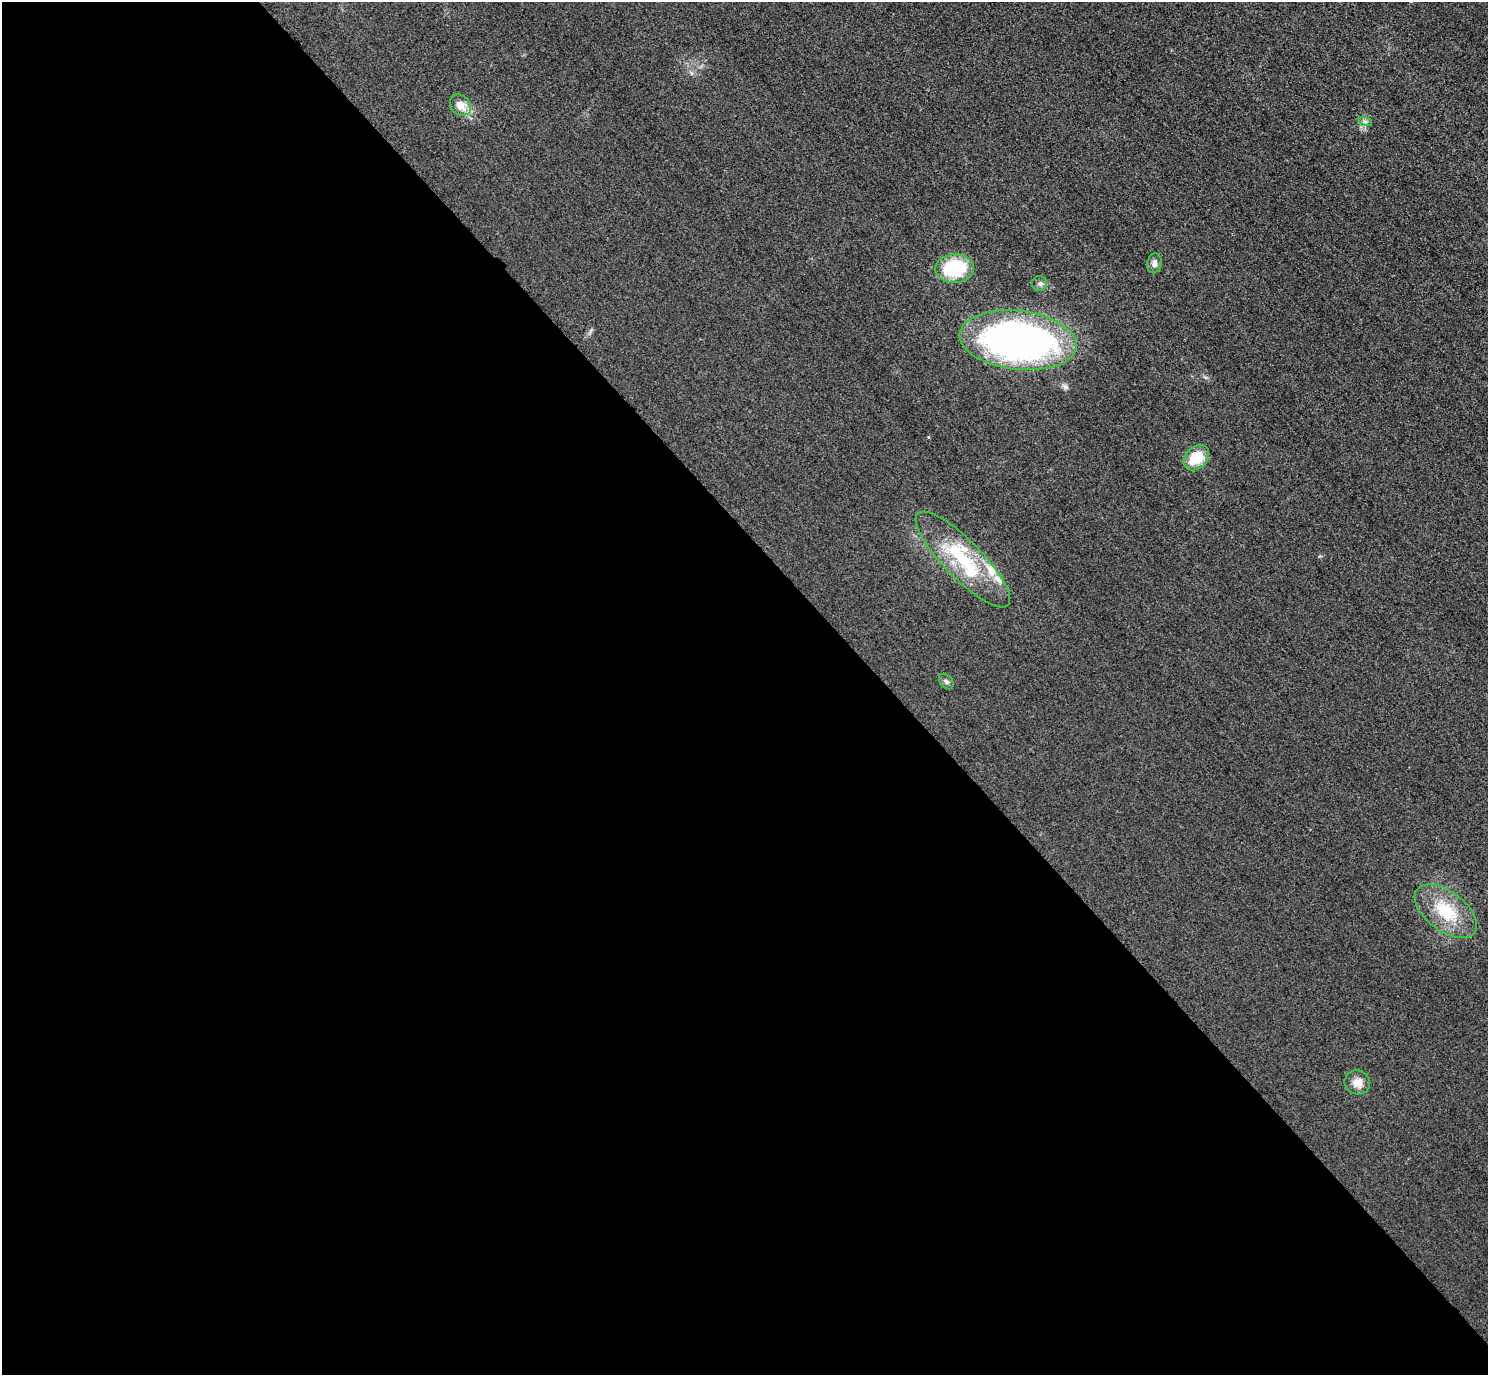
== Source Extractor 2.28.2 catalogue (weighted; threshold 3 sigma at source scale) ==
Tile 9 of 4 x 4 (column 1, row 3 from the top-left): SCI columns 32-1517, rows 1558-2930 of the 6005 x 6003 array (HDU 1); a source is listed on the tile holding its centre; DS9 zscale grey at full resolution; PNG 1490 x 1377 px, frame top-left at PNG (2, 2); each listed source drawn as its Kron ellipse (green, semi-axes under 4 px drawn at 4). Shown black and unused: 60% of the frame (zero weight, under 3 of 4 exposures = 3% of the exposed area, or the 3 px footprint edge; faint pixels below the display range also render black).
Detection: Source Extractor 2.28.2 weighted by HDU 2 'WHT'; one run over the whole footprint, this tile lists its part. Background 0.0522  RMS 0.016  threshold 0.0729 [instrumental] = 3 sigma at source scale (4.5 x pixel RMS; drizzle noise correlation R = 1.50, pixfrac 1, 0.05/0.05 arcsec/px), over >= 5 px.
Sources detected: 15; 4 inside a brighter listed object's ellipse — not listed separately; the other 11 listed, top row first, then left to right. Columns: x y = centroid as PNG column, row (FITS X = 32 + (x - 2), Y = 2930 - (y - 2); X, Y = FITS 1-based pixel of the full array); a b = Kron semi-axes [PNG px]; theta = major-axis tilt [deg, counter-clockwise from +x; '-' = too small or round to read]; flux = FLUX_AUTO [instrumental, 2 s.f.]
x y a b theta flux
460 105 12 9 -47 19
1365 121 7 4 -19 3.2
1154 263 10 7 79 7.7
955 269 19 14 2 110
1039 283 7 7 - 4.9
1018 340 59 29 -6 800
1196 458 14 10 44 47
963 559 64 19 -45 120
946 682 9 6 -49 4.1
1446 911 36 19 -37 76
1357 1082 13 12 - 16